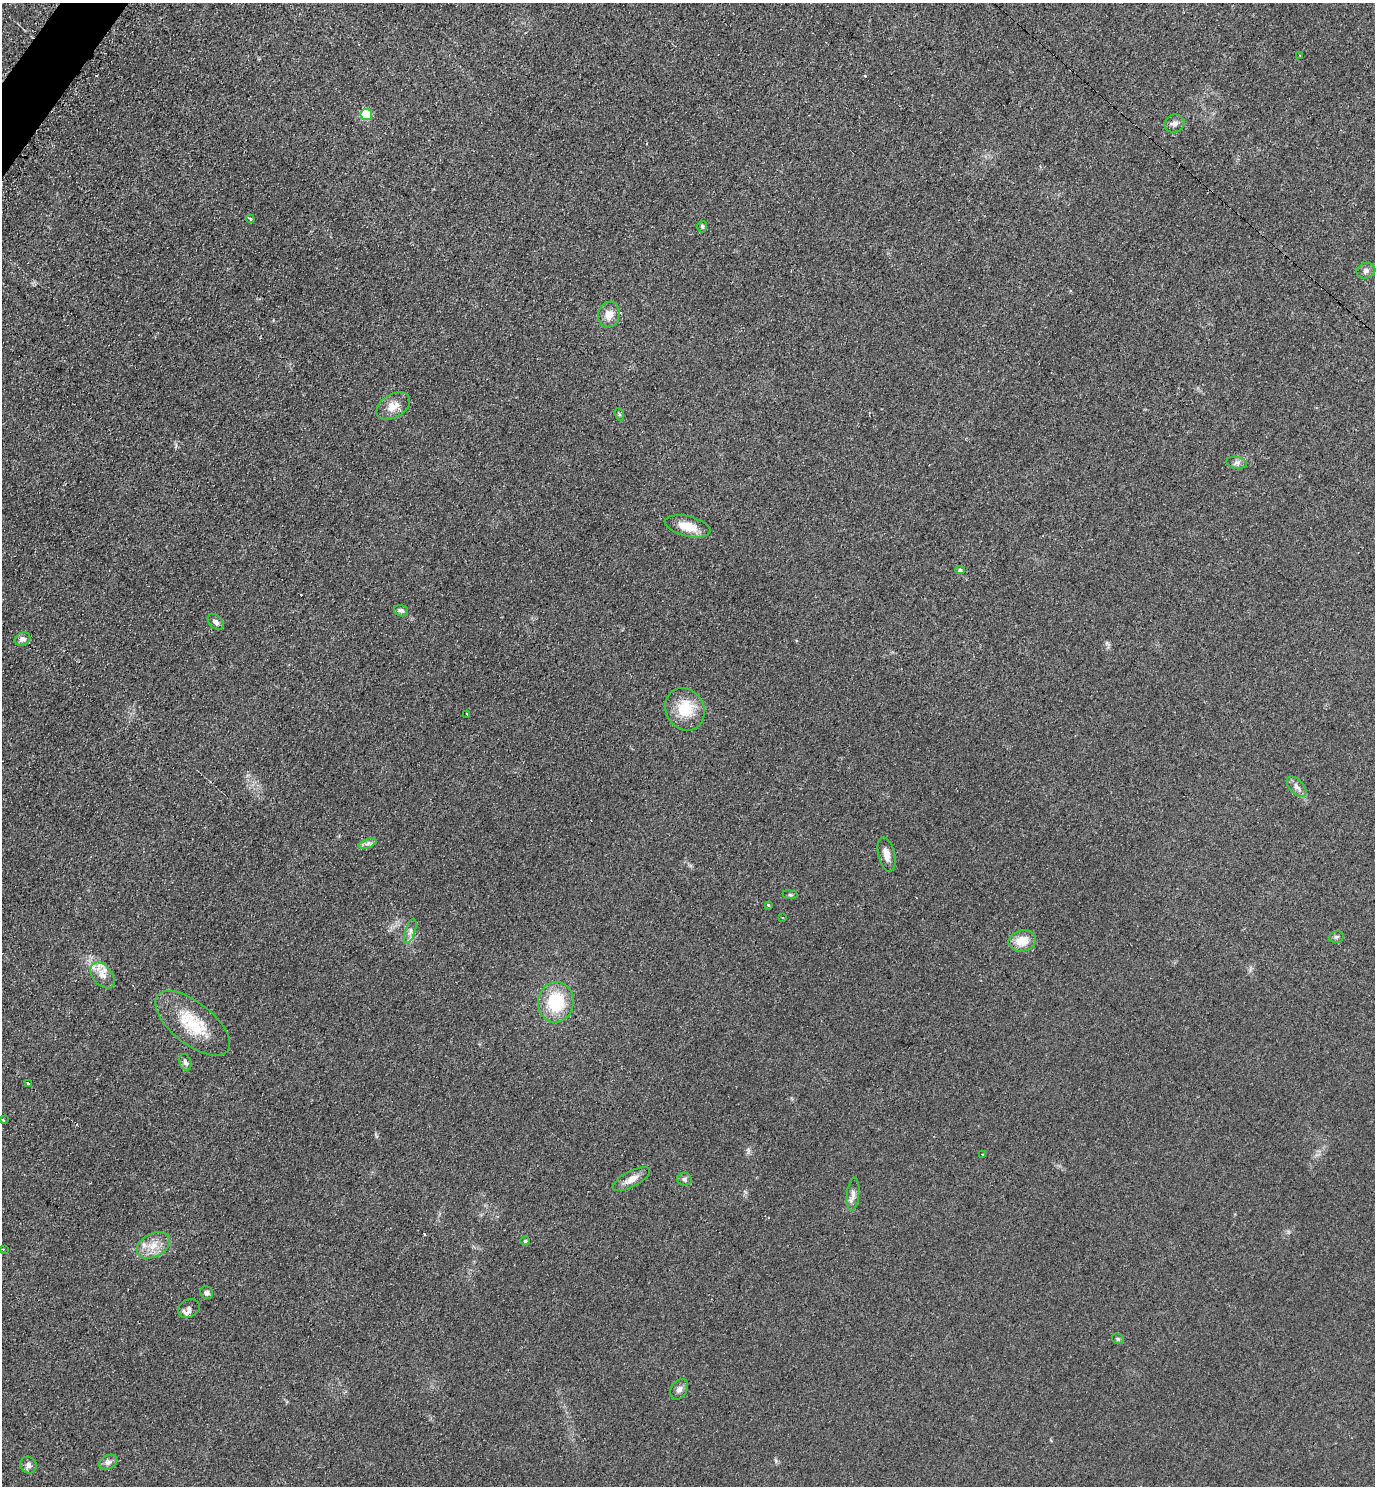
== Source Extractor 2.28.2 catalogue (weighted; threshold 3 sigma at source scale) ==
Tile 11 of 4 x 4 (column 3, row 3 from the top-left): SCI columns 2907-4279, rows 1496-2979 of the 5962 x 5951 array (HDU 1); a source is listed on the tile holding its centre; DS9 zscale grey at full resolution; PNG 1377 x 1488 px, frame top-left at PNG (2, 3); each listed source drawn as its Kron ellipse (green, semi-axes under 4 px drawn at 4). Shown black and unused: <1% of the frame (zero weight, under 2 of 3 exposures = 2% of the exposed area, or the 3 px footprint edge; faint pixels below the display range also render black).
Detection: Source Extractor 2.28.2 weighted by HDU 2 'WHT'; one run over the whole footprint, this tile lists its part. Background 0.0787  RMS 0.011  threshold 0.0515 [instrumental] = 3 sigma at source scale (4.5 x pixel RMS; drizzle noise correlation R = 1.50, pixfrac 1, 0.05/0.05 arcsec/px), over >= 5 px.
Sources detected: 50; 3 cosmic-ray / hot-pixel residue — neither listed nor drawn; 2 inside a brighter listed object's ellipse — not listed separately; the other 45 listed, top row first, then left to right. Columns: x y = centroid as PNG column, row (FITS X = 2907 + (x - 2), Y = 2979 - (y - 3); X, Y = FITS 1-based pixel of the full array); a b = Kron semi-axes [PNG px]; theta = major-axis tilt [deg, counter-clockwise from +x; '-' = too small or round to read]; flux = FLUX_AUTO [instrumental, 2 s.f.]
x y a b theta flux
1300 55 3 2 - 1.2
366 114 6 5 - 58
1174 123 10 8 25 5
250 219 4 3 - 2.3
702 226 6 5 - 1.8
1366 271 9 8 - 4
609 315 13 10 75 11
393 406 18 11 31 13
619 414 6 4 -71 1.5
1237 463 10 5 -13 3.8
688 526 23 10 -14 20
960 570 5 4 - 1.9
401 611 7 5 -15 3
216 622 9 6 -43 4.1
23 639 8 6 28 4.4
685 709 22 19 -59 32
467 714 3 3 - 6
1297 787 12 7 -47 5.2
367 844 9 4 19 3.5
886 854 17 8 -76 8.8
790 895 7 4 -8 1.6
768 905 3 3 - 1.9
783 918 3 2 - 1.6
410 931 13 5 71 4.4
1336 937 7 5 13 2.2
1022 941 14 10 11 19
102 975 15 9 -49 10
556 1002 20 18 82 52
193 1023 45 21 -39 49
185 1062 8 5 -72 3.5
28 1084 4 3 - 7.7
3 1120 3 3 - 1.6
982 1154 3 2 - 2.2
631 1179 21 8 28 9.5
684 1179 7 6 - 3
853 1194 16 6 84 6
525 1241 4 4 - 1.4
153 1245 18 11 28 16
3 1249 3 2 - 1.7
207 1293 7 6 - 3.8
189 1308 11 8 28 4.3
1118 1339 6 5 - 1.8
679 1389 11 7 57 4.7
108 1462 10 6 28 4.3
28 1465 9 8 - 4.7